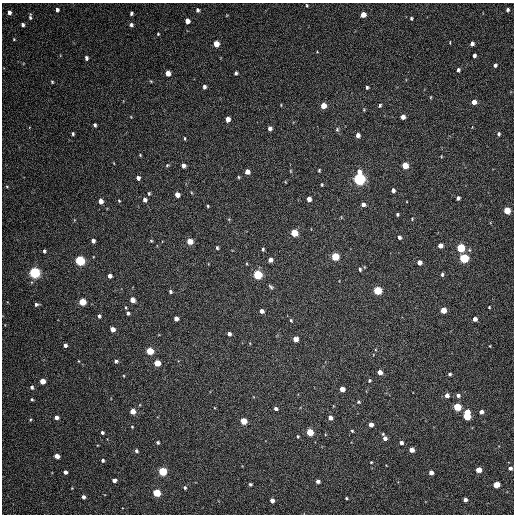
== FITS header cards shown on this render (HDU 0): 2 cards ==
NAXIS1  =                  512 / Axis length
NAXIS2  =                  512 / Axis length

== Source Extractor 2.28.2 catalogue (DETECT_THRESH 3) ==
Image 512 x 512 px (HDU 0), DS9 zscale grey, 1 PNG px = 1 image px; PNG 516 x 516 px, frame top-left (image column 1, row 512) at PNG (2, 3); no overlay
Background 79.1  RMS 8.9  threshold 26.8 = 3 sigma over >= 5 px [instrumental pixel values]
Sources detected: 160; all 160 listed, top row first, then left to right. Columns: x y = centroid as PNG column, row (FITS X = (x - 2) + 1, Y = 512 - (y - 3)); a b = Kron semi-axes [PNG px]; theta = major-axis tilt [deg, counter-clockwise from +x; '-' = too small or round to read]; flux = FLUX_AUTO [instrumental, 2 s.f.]
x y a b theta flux
307 5 4 3 - 570
57 10 4 3 - 1700
198 10 4 4 - 1300
507 10 4 3 - 1200
9 12 4 3 - 2000
131 13 4 3 - 1300
363 14 5 4 - 5500
30 17 7 3 88 1100
411 18 3 3 - 770
187 21 4 4 - 4500
23 25 4 4 - 1400
131 25 5 4 - 1400
158 34 3 3 - 640
14 39 4 3 - 500
450 42 3 2 - 400
216 44 5 4 - 8000
472 44 4 4 - 2100
474 55 4 3 - 1700
86 58 4 3 - 1400
495 65 4 3 - 1300
458 70 4 3 - 1200
168 73 5 4 - 5600
236 73 4 3 - 1100
52 82 3 3 - 660
204 87 4 3 - 1700
367 87 3 3 - 1000
431 97 5 3 - 530
474 102 4 4 - 4000
380 105 4 3 - 880
323 106 5 4 - 6900
364 110 5 3 - 500
403 117 4 4 - 3000
228 119 5 4 - 4700
95 125 4 3 - 1200
270 128 4 4 - 2200
337 129 6 4 69 860
73 134 3 3 - 970
499 134 5 4 - 1000
358 135 4 4 - 2700
185 138 5 3 - 590
140 155 3 3 - 500
167 165 5 4 - 720
183 165 4 4 - 2700
405 166 5 4 - 12000
319 170 3 2 - 650
290 171 5 3 - 500
247 172 4 4 - 4100
238 177 4 4 - 670
138 178 4 4 - 2100
359 179 6 5 - 150000
322 185 4 3 - 600
7 187 5 3 - 580
393 190 4 3 - 1700
149 193 5 4 - 820
177 195 4 4 - 4600
458 198 4 4 - 1600
309 199 4 4 - 3200
145 200 5 4 - 2200
101 201 5 4 - 3900
119 201 3 3 - 500
363 204 4 4 - 2500
208 206 4 3 - 610
507 210 5 4 - 15000
397 214 3 3 - 860
412 219 3 3 - 500
294 233 5 5 - 16000
399 237 4 3 - 1400
93 241 4 4 - 2100
151 241 4 4 - 660
190 241 5 4 - 9500
440 246 4 4 - 3900
217 248 4 3 - 890
461 248 5 5 - 29000
263 249 4 3 - 780
44 251 4 3 - 1200
335 256 5 5 - 24000
464 258 5 5 - 40000
270 260 4 4 - 2800
80 261 5 5 - 66000
419 262 4 4 - 3400
247 264 4 3 - 490
360 269 5 4 - 920
34 273 5 5 - 110000
442 274 4 3 - 980
257 275 5 5 - 47000
110 276 4 4 - 2300
271 287 7 4 -49 1100
377 290 5 5 - 36000
170 291 4 3 - 1200
132 300 4 4 - 5800
82 302 5 4 - 18000
36 304 5 4 - 1300
489 307 3 2 - 540
443 310 4 4 - 9500
261 311 4 4 - 2700
128 313 6 5 - 1500
99 316 4 4 - 1400
176 319 4 4 - 3100
475 319 4 4 - 3100
291 320 5 4 - 810
113 329 4 4 - 4600
229 334 4 3 - 2100
295 339 4 4 - 4800
65 345 4 4 - 2100
490 346 3 2 - 400
150 351 5 4 - 19000
78 361 4 3 - 430
116 361 4 4 - 1600
157 363 4 4 - 13000
380 372 4 4 - 4500
450 374 3 3 - 1100
124 376 4 2 - 420
369 380 4 4 - 790
42 381 4 4 - 8900
32 387 5 4 - 1300
342 389 4 4 - 4600
447 395 4 4 - 3200
458 395 5 4 - 1900
32 399 3 3 - 800
358 402 4 4 - 920
457 407 5 4 - 26000
276 409 4 3 - 1600
133 411 4 4 - 9200
467 412 4 4 - 8300
481 412 4 4 - 2900
467 416 5 4 - 21000
56 417 4 4 - 2900
330 418 4 4 - 3500
30 420 5 3 - 600
243 421 4 4 - 14000
371 424 4 4 - 3600
132 427 3 3 - 470
352 431 4 3 - 690
102 432 3 3 - 1200
310 432 4 4 - 20000
298 436 3 3 - 700
385 438 5 4 - 3200
158 442 4 3 - 980
401 443 4 3 - 2300
411 450 4 4 - 5300
136 451 4 4 - 1200
57 456 4 4 - 5600
103 460 3 3 - 1300
371 462 3 3 - 560
510 468 4 4 - 1700
478 470 4 4 - 9200
162 471 5 4 - 39000
65 472 4 3 - 2100
431 473 4 4 - 3900
114 480 4 4 - 3000
318 481 4 4 - 2100
250 484 3 3 - 890
496 485 4 4 - 14000
185 487 4 3 - 1100
72 488 2 2 - 390
157 493 4 4 - 29000
83 497 4 3 - 2300
346 498 3 3 - 750
465 499 4 3 - 2600
272 500 4 4 - 3700